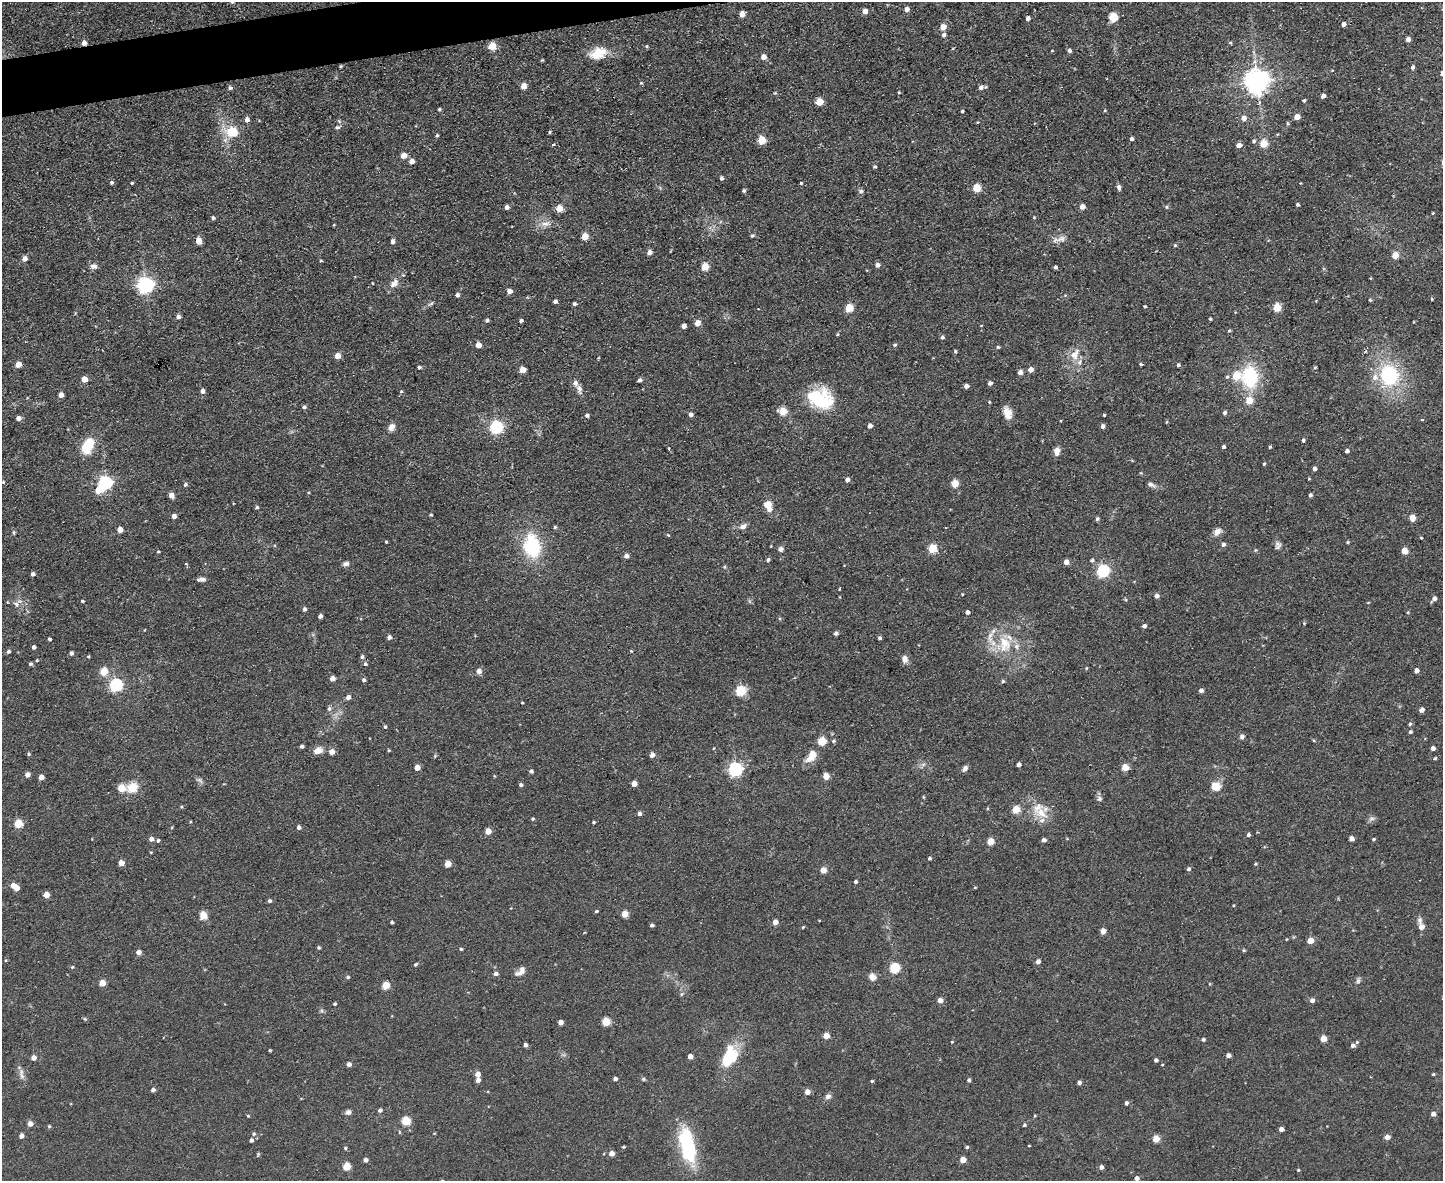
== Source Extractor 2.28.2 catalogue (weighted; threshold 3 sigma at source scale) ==
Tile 8 of 3 x 4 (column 2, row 3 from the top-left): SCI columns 1681-3121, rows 1180-2358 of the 4693 x 4717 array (HDU 1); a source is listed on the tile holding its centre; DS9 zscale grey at full resolution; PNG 1445 x 1183 px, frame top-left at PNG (2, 2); no overlay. Shown black and unused: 2% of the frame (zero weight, under 2 of 3 exposures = <1% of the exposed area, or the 3 px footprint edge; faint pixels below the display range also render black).
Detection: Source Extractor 2.28.2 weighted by HDU 2 'WHT'; one run over the whole footprint, this tile lists its part. Background 0.0555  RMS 0.0087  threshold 0.039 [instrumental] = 3 sigma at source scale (4.5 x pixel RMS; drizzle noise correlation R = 1.50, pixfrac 1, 0.05/0.05 arcsec/px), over >= 5 px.
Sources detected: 399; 2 too faint to see at this stretch — not listed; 10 inside a brighter listed object's ellipse — not listed separately; the other 387 listed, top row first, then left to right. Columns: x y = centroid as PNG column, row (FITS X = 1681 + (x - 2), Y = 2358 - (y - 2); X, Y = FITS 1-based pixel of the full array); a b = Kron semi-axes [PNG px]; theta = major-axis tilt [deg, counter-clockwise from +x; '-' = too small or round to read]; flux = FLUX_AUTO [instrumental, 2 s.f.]
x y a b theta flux
907 9 5 4 - 4.7
865 11 5 4 - 6
742 14 5 4 - 7.7
1113 17 5 5 - 41
1028 18 4 4 - 3.3
1344 24 4 4 - 4
943 27 5 4 - 9.5
944 34 5 4 - 3.1
1408 40 4 4 - 4.8
84 43 5 4 - 4.4
1230 43 5 4 - 1.1
492 46 5 5 - 25
646 46 5 4 - 1.1
1052 51 4 3 - 0.6
1069 51 4 4 - 2.5
598 53 21 13 22 19
764 57 5 4 - 7.2
542 60 4 3 - 0.91
341 66 4 3 - 0.94
1413 67 4 4 - 2.5
1257 82 8 7 - 910
524 86 5 5 - 9.7
981 87 6 5 - 3.4
230 88 5 5 - 1.6
899 92 4 3 - 0.85
775 93 4 4 - 0.83
1323 96 4 4 - 4.6
1304 100 4 4 - 1.5
819 102 5 5 - 20
439 109 4 3 - 1.4
1105 110 4 4 - 0.82
962 111 3 3 - 1.2
1297 117 5 4 - 8
1244 118 6 6 - 5.5
247 120 6 5 - 3.7
339 121 7 4 -46 1.4
977 122 4 3 - 0.73
1287 123 5 4 - 1.1
338 127 8 6 20 2
232 132 6 5 - 47
550 132 4 3 - 1.4
437 135 4 3 - 1.4
1132 139 4 3 - 2.4
761 140 5 5 - 27
1254 141 6 5 - 1.7
553 144 3 3 - 2.8
1264 144 5 5 - 24
1239 145 5 4 - 6.2
404 155 5 5 - 9.5
412 161 5 5 - 5.5
875 167 4 4 - 1.3
721 178 4 3 - 2.1
112 182 5 4 - 1.7
132 183 3 3 - 1
801 183 4 4 - 0.89
1300 183 2 2 - 0.67
1119 187 6 5 - 2.6
977 188 5 5 - 31
744 191 4 4 - 1.6
861 191 7 6 - 2
1297 204 3 3 - 1.6
1082 206 5 4 - 5.3
507 207 4 4 - 3
1166 207 6 4 -23 1.4
559 208 5 5 - 15
1433 213 3 3 - 0.8
1034 217 4 4 - 0.78
213 218 4 4 - 2.1
546 224 14 8 10 6.5
334 225 3 2 - 0.74
752 235 4 4 - 1.5
585 236 5 5 - 16
1061 239 14 8 16 5.6
199 241 5 5 - 12
393 241 4 4 - 3
1175 245 4 4 - 1.1
649 252 5 4 - 4.7
1395 255 5 4 - 14
24 259 5 4 - 5.5
321 261 3 3 - 0.92
877 265 5 5 - 3.8
94 266 9 7 -10 4
705 267 5 5 - 22
1055 267 4 3 - 8.5
372 283 4 2 - 0.52
394 283 16 9 48 6.6
145 285 6 6 - 300
509 291 5 5 - 4.9
457 295 4 4 - 2.6
1432 299 4 4 - 0.85
1370 300 5 4 - 0.9
555 301 4 4 - 2.7
431 304 10 4 32 2
574 304 4 4 - 1.8
1145 306 3 3 - 1
1277 307 5 5 - 27
849 308 5 5 - 28
178 316 4 4 - 3.1
1210 319 3 3 - 1.1
487 320 4 4 - 1.8
521 321 4 3 - 1.9
697 323 5 5 - 8.6
684 326 4 4 - 4.9
1229 331 5 4 - 1.3
837 334 5 4 - 1
942 337 5 4 - 1.7
895 344 5 5 - 1.4
478 345 4 4 - 7.9
998 347 4 4 - 1.1
955 351 4 4 - 1.2
1075 354 20 11 61 12
337 356 5 5 - 9.3
18 364 5 4 - 9.2
1141 364 4 3 - 2.8
1178 365 4 3 - 1.8
419 367 4 3 - 1.6
1315 367 4 4 - 0.97
522 370 5 5 - 11
1031 370 5 4 - 6.7
1020 372 5 4 - 3.9
1389 375 26 22 -77 70
1227 377 6 5 - 1.4
1250 377 26 19 -87 53
84 379 5 5 - 9.8
640 380 4 4 - 2.6
990 383 4 4 - 3
966 386 4 4 - 4
579 389 13 7 -68 4.3
202 391 5 4 - 3.5
401 391 5 4 - 1
61 395 4 4 - 6.2
822 401 27 26 - 46
989 402 4 3 - 0.83
304 407 5 4 - 2
783 411 5 5 - 22
1007 413 14 9 -73 9.1
1225 413 4 4 - 2.3
691 414 5 4 - 2.9
587 415 5 4 - 2.2
1104 415 3 3 - 1.4
18 418 5 4 - 4.8
1422 420 4 3 - 1.1
1166 422 5 3 - 0.79
870 426 4 4 - 4.3
1103 426 4 4 - 3.4
392 427 10 8 56 4.8
496 427 6 6 - 140
1303 440 4 3 - 1.6
88 446 18 11 65 27
1224 447 4 4 - 1.8
1270 447 3 3 - 1.1
669 448 3 3 - 1.5
1057 451 9 7 87 5
1347 451 4 4 - 3.1
1264 464 3 3 - 1.1
1315 468 4 4 - 3.1
847 479 4 4 - 3.6
3 482 5 4 - 1
105 483 6 6 - 180
955 483 5 5 - 20
185 485 6 5 - 1.6
1151 485 11 5 -25 3.3
98 490 6 5 - 17
171 495 5 4 - 6.2
1310 495 4 4 - 2
767 504 5 5 - 21
257 507 4 4 - 1.5
769 509 6 5 - 4.2
431 515 4 3 - 0.92
174 516 4 4 - 4.5
1412 518 5 4 - 13
1097 519 5 4 - 1.6
743 526 10 6 28 3.8
555 527 4 4 - 1.2
120 529 5 4 - 7
1217 532 11 8 41 5.2
14 533 7 3 -90 1.3
668 535 3 3 - 1.6
1421 538 3 3 - 0.8
386 542 3 3 - 1.1
1348 542 4 4 - 0.94
1223 544 5 4 - 2.7
1278 545 10 8 81 3.1
532 546 26 18 -80 54
932 548 5 5 - 33
781 549 7 6 - 2.6
1255 550 5 4 - 1.1
1404 551 5 5 - 14
158 552 3 3 - 0.89
626 556 5 4 - 4.2
768 560 4 4 - 1.9
1092 560 5 4 - 1.6
1066 562 4 4 - 6.7
186 564 4 3 - 0.63
346 564 8 5 5 3.2
724 567 6 4 89 1
1103 571 6 5 - 130
33 574 4 4 - 2.6
202 579 10 4 4 3.1
962 594 3 3 - 0.74
1157 596 5 5 - 3.4
1434 599 6 4 43 3.9
82 601 4 3 - 1.1
16 604 9 6 -52 3.2
304 609 5 4 - 1.9
967 612 4 4 - 2.7
320 616 4 4 - 3
1304 623 4 4 - 0.8
1144 626 4 4 - 2.8
836 633 5 4 - 2
389 637 5 4 - 3.1
879 638 4 3 - 1.9
49 639 3 3 - 1.4
1005 644 25 18 -83 29
34 647 4 4 - 2.6
8 651 5 4 - 1.9
631 651 5 4 - 0.83
71 653 4 4 - 2.3
88 656 4 3 - 0.93
362 657 5 5 - 2
905 659 9 7 -84 5
37 660 4 3 - 0.76
30 664 4 4 - 1.5
365 664 6 5 - 1.8
1416 670 4 4 - 4
104 671 5 5 - 22
479 671 5 5 - 5
332 678 4 4 - 5.5
364 680 4 4 - 1.8
1003 681 4 4 - 1.3
116 685 6 6 - 150
1201 690 5 4 - 2.3
741 691 6 5 - 37
348 697 5 4 - 4.1
522 703 3 2 - 0.73
329 709 7 5 87 2.2
1422 710 4 4 - 4
1410 724 5 4 - 1.5
385 727 5 4 - 1.3
1410 732 4 3 - 1.9
1242 737 5 5 - 3.3
822 741 5 5 - 27
834 741 6 5 - 1.5
302 746 4 3 - 2.1
1433 748 4 4 - 3.5
389 750 3 3 - 0.83
318 751 11 8 19 6.4
332 752 5 5 - 6.9
29 754 5 4 - 1.2
652 755 5 5 - 4.1
811 755 18 10 59 12
1435 758 5 4 - 1.2
1019 765 4 4 - 3.3
1125 767 5 5 - 19
417 768 4 4 - 7.3
965 768 7 5 50 3.3
735 769 6 6 - 180
531 771 4 4 - 2.3
27 775 5 4 - 4.5
826 776 5 5 - 11
41 777 4 4 - 6.1
634 784 5 4 - 7
521 785 4 4 - 2
1216 786 11 10 - 10
132 787 13 11 30 15
121 788 5 5 - 22
923 797 5 3 - 0.75
1100 799 7 6 - 2.4
181 807 5 3 - 0.92
1016 809 5 5 - 23
1041 813 20 14 -37 17
639 814 4 4 - 2.8
533 819 4 4 - 1.1
1371 819 9 7 20 2.6
593 822 4 3 - 1.1
18 823 5 5 - 32
299 827 4 4 - 2.9
488 831 5 4 - 9.7
1248 835 4 4 - 1.9
151 839 5 4 - 4.1
1351 839 4 4 - 5
1374 839 4 3 - 1.1
158 840 5 3 - 1.3
1044 840 4 4 - 3.3
990 841 5 4 - 16
151 852 4 3 - 0.69
929 858 4 3 - 1.5
121 863 4 4 - 9
448 864 5 4 - 14
1255 864 4 3 - 0.95
1189 869 5 4 - 1.8
823 870 5 4 - 9.4
855 882 4 4 - 2
13 885 5 5 - 6.2
975 887 5 3 - 0.79
16 888 5 4 - 6.5
46 895 5 4 - 10
270 901 5 4 - 1.9
596 911 4 3 - 1.3
625 914 5 4 - 12
203 916 5 5 - 23
1420 920 10 7 -79 3.2
392 922 3 3 - 1.5
775 922 4 4 - 6.9
652 925 4 4 - 2
803 927 4 3 - 0.91
1421 927 6 5 - 5.9
1103 931 4 4 - 7.7
1310 941 5 4 - 12
319 948 4 4 - 1.3
461 949 4 3 - 1.2
1244 950 4 3 - 1.2
138 952 4 4 - 5.7
1038 961 5 4 - 3.4
415 965 5 4 - 1.5
72 967 4 4 - 1.1
894 968 5 5 - 59
520 971 15 7 40 5.7
496 974 5 4 - 3
348 977 5 4 - 1.4
872 977 10 8 -41 5
1358 980 9 5 78 2.2
102 983 5 4 - 13
386 985 5 5 - 23
681 994 6 4 70 1.3
940 1000 5 5 - 5.2
1312 1000 5 5 - 3.4
335 1004 4 4 - 1.4
322 1011 6 4 -72 1.5
85 1019 6 4 -43 1.1
606 1021 5 5 - 30
560 1022 4 4 - 6
826 1036 5 4 - 12
1323 1039 5 4 - 12
1203 1040 4 4 - 1.7
952 1042 3 3 - 0.71
1357 1042 4 4 - 1.2
525 1045 4 4 - 2.7
1353 1045 5 4 - 2.9
270 1050 3 3 - 1
1228 1055 4 4 - 4
690 1056 4 4 - 5.4
729 1057 28 16 67 35
33 1058 5 4 - 5.6
1156 1060 4 4 - 2.5
349 1064 4 4 - 3.9
21 1074 18 6 -79 4.7
477 1074 4 4 - 6
1433 1074 4 3 - 1
615 1079 4 4 - 2.6
643 1079 6 5 - 1.2
478 1080 5 4 - 4.2
969 1080 4 3 - 2.2
872 1081 4 3 - 1.1
1079 1082 4 4 - 2.5
153 1089 5 4 - 2.8
807 1092 5 4 - 6.2
828 1096 9 7 15 3
1126 1103 4 4 - 2
380 1110 5 4 - 2.4
348 1112 7 6 - 2.9
1433 1114 5 4 - 3.7
248 1116 4 4 - 0.85
1035 1116 4 3 - 0.93
406 1121 5 5 - 37
30 1124 4 4 - 6.3
1024 1125 4 4 - 1.4
49 1126 4 4 - 1.2
1281 1129 4 4 - 4.2
254 1134 5 5 - 1.6
21 1136 5 4 - 4.2
1387 1137 5 4 - 5.6
1156 1139 5 5 - 17
251 1140 5 4 - 2.4
687 1145 45 17 -77 63
1029 1146 3 2 - 0.59
623 1147 4 4 - 1
967 1147 5 4 - 1.1
345 1148 4 4 - 1.2
611 1153 5 4 - 7.3
258 1154 6 4 71 1.1
365 1160 4 4 - 3.3
963 1160 5 4 - 9.6
346 1166 5 5 - 25
1101 1167 4 4 - 3.2
1298 1170 4 3 - 0.94
1137 1178 4 4 - 3.3
Overlapping masked pixels (flux is a lower limit): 1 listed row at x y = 84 43